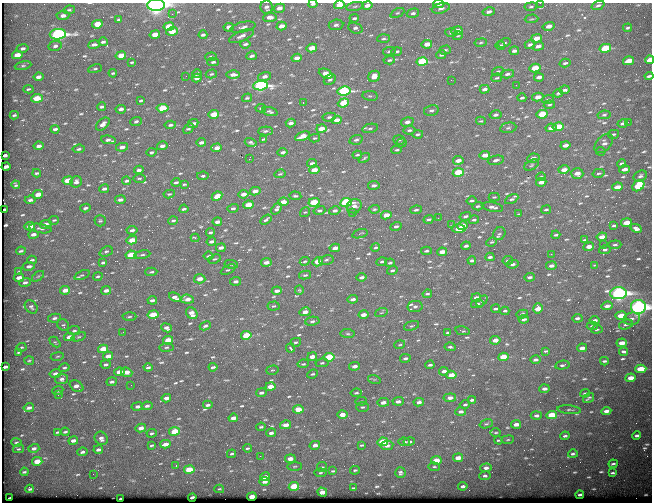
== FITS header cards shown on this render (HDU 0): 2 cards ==
NAXIS1  =                  650
NAXIS2  =                  500

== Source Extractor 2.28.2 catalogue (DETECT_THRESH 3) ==
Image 650 x 500 px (HDU 0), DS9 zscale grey, 1 PNG px = 1 image px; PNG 654 x 504 px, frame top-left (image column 1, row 500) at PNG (2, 3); each listed source drawn as its Kron ellipse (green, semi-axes under 4 px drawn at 4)
Background 591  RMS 3.1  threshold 9.23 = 3 sigma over >= 5 px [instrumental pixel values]
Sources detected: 685; of the 685, the 500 brightest by FLUX_AUTO listed and drawn (185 fainter detections omitted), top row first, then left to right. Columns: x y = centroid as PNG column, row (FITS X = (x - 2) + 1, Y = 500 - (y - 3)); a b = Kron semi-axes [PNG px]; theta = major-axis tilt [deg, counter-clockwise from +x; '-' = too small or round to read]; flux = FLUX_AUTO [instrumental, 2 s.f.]
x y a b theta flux
540 3 2 2 - 380
313 4 4 3 - 420
439 4 5 3 - 1200
156 5 8 6 3 92000
339 5 5 3 - 3100
367 5 5 4 - 1100
598 5 7 4 20 470
355 6 8 3 11 370
267 7 7 6 - 710
531 7 6 3 8 290
279 8 6 4 14 1100
441 8 9 5 15 800
69 10 6 4 7 290
489 12 6 4 12 690
397 13 7 4 26 280
413 13 6 4 15 560
172 14 2 2 - 500
63 16 6 4 4 900
270 17 7 4 4 1400
354 18 5 3 - 410
532 19 7 2 4 240
119 20 4 3 - 380
97 24 5 4 - 4200
336 25 7 5 8 660
281 26 5 4 - 1500
549 26 6 4 16 1400
169 27 5 4 - 5300
229 27 5 4 - 1500
243 27 13 5 13 760
355 28 7 5 -18 540
627 28 4 3 - 320
172 31 6 4 18 4100
457 31 6 3 9 1500
451 33 6 4 -3 430
58 34 8 5 5 55000
155 35 5 4 - 2800
203 35 4 3 - 520
241 36 13 5 23 970
458 36 5 3 - 230
536 38 5 3 - 2400
384 39 6 4 3 330
103 42 4 3 - 430
481 43 6 3 9 260
504 43 7 4 22 380
94 44 6 3 8 640
245 44 5 3 - 410
427 44 5 4 - 1900
530 45 5 4 - 560
55 46 7 5 11 570
500 46 5 4 - 320
538 46 5 4 - 750
23 48 6 4 10 540
312 48 5 3 - 2900
605 48 6 4 14 12000
445 50 6 3 16 340
389 51 6 3 11 320
396 51 5 3 - 390
514 51 5 3 - 570
17 55 5 4 - 2300
441 55 5 3 - 400
121 56 5 4 - 2800
252 56 5 3 - 610
211 57 6 3 4 480
297 58 5 3 - 1400
389 60 6 4 5 350
650 60 4 3 - 3600
628 61 5 3 - 4800
132 62 4 2 - 240
213 62 5 3 - 390
422 62 6 4 10 14000
565 63 5 3 - 390
23 66 8 3 10 390
535 68 5 4 - 5000
95 69 7 3 11 320
498 71 6 4 18 250
113 73 4 3 - 280
197 74 5 3 - 750
211 74 6 4 17 270
326 74 7 4 -23 2100
507 74 7 4 11 560
233 75 7 3 1 1000
186 76 2 2 - 240
265 76 6 4 14 920
374 76 6 5 - 2000
649 76 4 3 - 460
38 77 5 3 - 940
539 77 5 3 - 960
197 78 5 3 - 820
496 78 5 3 - 270
330 80 6 4 30 470
451 80 2 2 - 640
516 85 2 2 - 310
260 86 7 4 5 42000
28 89 5 3 - 300
484 89 5 3 - 710
564 90 5 3 - 590
344 91 6 4 10 30000
558 93 5 3 - 370
370 96 8 5 -7 420
538 97 6 4 14 1700
37 98 6 4 6 4600
247 98 5 3 - 300
522 98 4 3 - 430
548 99 6 4 17 270
141 101 4 2 - 230
303 103 3 2 - 840
343 103 5 4 - 4800
549 105 5 3 - 290
102 107 4 3 - 430
163 108 6 4 7 6200
261 108 5 4 - 260
121 109 5 4 - 680
431 110 7 5 12 600
270 112 8 4 -16 420
214 114 5 4 - 5000
542 114 5 4 - 8400
14 115 4 3 - 300
495 115 6 4 12 590
604 115 6 4 9 360
329 117 7 4 8 480
337 120 5 3 - 1800
136 121 6 4 23 450
481 121 5 4 - 240
407 122 6 4 16 900
628 122 2 2 - 340
193 123 5 3 - 730
291 123 5 3 - 890
623 123 5 3 - 580
103 124 8 5 42 1200
170 125 6 3 8 420
558 127 5 4 - 6500
370 128 8 4 13 430
508 128 8 5 10 450
551 128 6 3 11 1400
55 129 4 3 - 580
188 129 6 4 47 400
321 129 5 3 - 2000
409 130 6 4 6 370
266 131 7 4 3 420
418 134 5 3 - 360
614 134 5 4 - 300
302 136 8 4 24 3100
315 138 5 4 - 270
264 139 4 3 - 300
108 140 7 3 -7 720
356 140 7 4 15 510
399 140 6 4 -3 290
201 142 5 3 - 800
251 142 6 4 -18 430
402 143 5 4 - 240
604 144 11 7 47 960
565 145 5 3 - 1100
39 146 5 3 - 870
162 146 5 4 - 920
122 147 6 4 10 1100
217 148 5 4 - 1000
79 149 6 3 7 430
397 150 5 4 - 270
601 151 5 3 - 260
151 152 5 4 - 350
283 152 5 3 - 560
5 155 3 3 - 420
357 155 5 3 - 290
485 155 5 3 - 2100
364 158 6 4 37 290
533 158 6 4 11 1100
249 159 3 2 - 2100
458 160 5 3 - 1400
496 160 8 4 12 610
312 163 5 3 - 520
622 164 4 3 - 500
531 165 7 5 29 410
6 167 4 3 - 420
624 169 5 3 - 1100
139 170 5 3 - 720
314 170 5 3 - 2000
564 170 6 4 14 1600
458 172 5 4 - 9200
37 173 4 3 - 330
599 173 6 4 14 340
280 174 5 3 - 250
577 174 6 5 - 1700
203 176 6 4 5 400
640 176 7 5 27 570
541 177 5 3 - 260
139 178 6 3 1 270
68 181 5 4 - 4200
126 181 5 3 - 410
76 182 6 5 - 890
176 182 4 3 - 410
541 182 5 3 - 1200
184 184 4 3 - 250
16 185 4 3 - 380
374 185 5 4 - 700
638 186 6 5 - 13000
617 187 5 3 - 2700
104 189 5 3 - 520
255 191 5 4 - 1200
38 194 5 3 - 2600
169 194 6 3 10 290
243 194 5 3 - 1400
217 196 5 4 - 2200
295 196 6 4 -5 330
494 197 5 4 - 270
512 199 7 4 29 480
30 200 5 4 - 540
120 200 5 3 - 780
471 201 5 3 - 420
283 202 5 3 - 2200
314 202 5 4 - 6900
346 202 6 4 9 27000
248 205 5 4 - 4400
354 206 8 7 - 1100
478 206 5 3 - 370
492 207 11 4 -11 820
85 208 5 3 - 510
233 208 6 4 15 450
184 209 4 3 - 410
277 209 7 4 52 550
374 209 5 4 - 320
5 210 4 2 - 450
319 210 6 4 15 440
416 210 6 3 9 400
546 210 5 3 - 270
335 211 6 4 13 720
305 212 5 4 - 250
353 213 2 2 - 230
519 214 4 2 - 230
386 215 5 3 - 2400
465 216 6 3 15 470
438 218 2 2 - 390
429 219 5 3 - 380
54 220 5 3 - 290
266 220 6 3 33 460
474 220 5 3 - 380
100 221 5 5 - 320
173 221 5 3 - 340
217 222 5 3 - 1000
626 223 5 3 - 3200
46 224 6 4 12 1200
452 225 3 3 - 250
614 225 4 3 - 320
30 226 5 3 - 2200
396 226 5 4 - 540
462 226 5 3 - 2400
40 228 11 4 -9 570
636 228 6 4 -27 770
458 229 7 3 -3 2400
132 230 5 4 - 610
210 232 4 3 - 330
33 234 5 3 - 1000
360 234 8 3 18 250
499 234 7 6 - 400
556 235 4 3 - 320
602 237 5 3 - 1700
195 238 4 3 - 590
132 240 5 3 - 3200
584 240 4 3 - 270
211 242 5 3 - 760
492 242 5 3 - 270
603 245 2 2 - 1000
615 245 6 3 4 310
466 246 4 3 - 550
375 247 5 4 - 300
589 247 5 4 - 1800
221 248 5 3 - 910
335 248 5 3 - 1200
605 250 6 4 12 330
21 251 5 3 - 370
106 251 7 5 23 380
426 251 5 3 - 360
442 252 5 3 - 1800
551 254 2 2 - 1300
131 255 5 4 - 7400
142 255 8 4 10 400
208 256 5 3 - 300
490 257 4 3 - 510
214 259 6 4 24 300
32 260 5 3 - 400
326 260 7 5 11 460
472 260 4 3 - 520
508 260 5 4 - 380
305 261 5 3 - 250
266 262 5 3 - 1100
318 262 5 4 - 2900
382 262 5 4 - 400
103 263 4 3 - 390
390 263 5 3 - 350
231 264 7 4 -9 330
512 264 6 3 10 580
594 265 3 3 - 260
29 266 6 4 10 690
551 266 5 3 - 790
228 270 8 3 29 300
392 270 5 3 - 350
19 272 4 3 - 250
151 272 6 4 3 350
82 275 8 4 20 320
305 275 6 3 13 320
38 276 7 3 36 290
98 276 5 3 - 250
361 277 5 3 - 670
530 277 5 3 - 510
19 278 5 3 - 1600
200 279 6 4 -2 1800
236 281 5 4 - 600
25 282 6 4 18 600
65 290 5 3 - 2600
106 290 5 3 - 1000
299 290 4 4 - 230
277 291 5 3 - 1000
618 293 8 6 3 79000
427 294 5 3 - 310
175 297 6 4 -27 1100
476 298 5 3 - 950
187 299 7 4 -5 1600
353 299 5 3 - 710
152 300 4 3 - 600
482 301 6 4 42 340
477 304 6 4 11 470
274 306 6 4 5 310
415 306 7 5 11 540
607 306 5 3 - 910
31 307 7 5 -49 520
638 307 7 7 - 100000
538 308 5 5 - 3300
496 309 4 3 - 490
505 311 4 3 - 300
305 312 5 4 - 1400
192 313 6 5 - 1400
381 313 6 4 19 280
522 314 6 4 13 500
153 315 5 4 - 4600
363 315 5 3 - 1400
621 316 5 3 - 3900
129 317 7 3 2 300
54 318 6 4 11 550
577 318 5 3 - 480
524 319 5 3 - 430
632 319 8 6 11 690
594 320 5 3 - 1000
312 321 7 4 9 450
63 325 6 5 - 370
626 325 7 4 19 480
205 326 6 3 25 430
412 326 8 4 18 340
592 326 5 3 - 310
166 328 5 4 - 740
597 329 5 3 - 290
74 331 6 4 9 410
463 331 7 3 -12 290
123 332 3 2 - 440
448 332 4 3 - 390
348 334 7 4 -6 330
246 335 5 4 - 7000
69 337 5 4 - 1800
79 337 7 4 18 370
168 340 5 4 - 4800
495 340 5 3 - 1500
55 342 6 4 -43 240
296 342 5 4 - 300
622 343 5 3 - 2100
400 345 5 3 - 240
21 347 5 3 - 240
166 347 7 4 6 310
450 347 6 3 -7 350
290 348 4 3 - 650
582 348 5 3 - 1300
103 349 5 3 - 4800
546 351 4 3 - 280
624 351 4 3 - 550
19 352 4 2 - 280
57 356 6 3 10 240
108 356 5 3 - 1800
312 357 5 3 - 1500
329 357 5 4 - 12000
504 357 5 4 - 6500
405 358 5 3 - 490
535 360 5 3 - 660
29 361 5 3 - 230
604 361 4 3 - 420
322 363 6 4 9 340
106 364 5 3 - 480
303 364 5 3 - 280
430 365 4 3 - 510
562 365 7 3 11 440
354 366 5 3 - 1100
5 367 4 3 - 300
148 367 4 3 - 490
213 367 4 3 - 510
64 368 5 3 - 310
641 369 5 4 - 6700
272 370 6 4 18 300
444 371 5 3 - 860
119 372 5 3 - 2400
127 372 6 4 -21 2000
55 373 6 4 12 910
312 374 5 3 - 270
451 375 5 3 - 2500
631 378 5 3 - 2500
62 379 6 5 - 700
374 379 6 4 -18 250
112 382 5 3 - 590
131 385 2 2 - 270
76 386 7 5 -34 1400
270 386 5 3 - 2300
544 389 5 3 - 920
58 390 5 4 - 280
261 393 5 4 - 670
356 393 5 3 - 360
585 393 5 3 - 430
58 395 2 2 - 330
166 398 5 3 - 1200
450 398 6 4 6 1100
588 398 6 3 34 360
472 400 4 3 - 470
361 401 6 3 9 320
398 401 5 4 - 870
383 402 6 4 8 1000
419 402 5 4 - 720
208 405 5 3 - 550
465 405 5 3 - 300
147 406 5 4 - 540
137 407 6 4 10 730
362 407 6 4 3 330
29 408 5 3 - 850
298 409 5 4 - 4400
569 410 12 3 -6 390
461 411 5 4 - 660
606 411 5 3 - 1100
342 415 5 4 - 1800
536 415 5 4 - 690
552 415 5 4 - 8200
233 418 5 3 - 1400
486 424 7 4 17 300
516 424 5 3 - 1400
286 425 5 4 - 1500
261 427 5 3 - 330
141 428 5 4 - 1500
175 431 5 4 - 6400
58 432 4 3 - 320
65 432 4 3 - 360
152 433 5 4 - 300
271 433 5 3 - 690
496 433 5 3 - 230
637 435 4 3 - 460
565 436 4 3 - 410
101 438 7 6 - 940
73 440 5 3 - 1100
499 440 4 3 - 250
508 440 6 3 8 230
17 442 5 4 - 340
383 442 5 4 - 8600
404 442 6 4 -5 380
409 442 5 3 - 530
165 444 5 3 - 1700
152 445 4 3 - 320
315 445 5 4 - 1200
361 445 4 3 - 270
387 446 6 4 9 840
34 448 5 4 - 650
247 448 4 3 - 260
18 449 5 4 - 260
98 450 5 3 - 650
82 452 5 3 - 560
231 454 5 3 - 290
573 454 5 3 - 390
260 456 2 2 - 680
458 458 5 3 - 2000
290 459 5 4 - 1400
436 460 5 4 - 3500
37 461 5 4 - 3500
613 464 4 3 - 370
176 466 3 3 - 260
295 466 7 3 1 260
322 467 5 5 - 260
434 467 6 3 -7 240
486 468 6 4 5 930
189 470 5 4 - 5700
355 470 5 3 - 280
333 471 4 3 - 250
24 472 4 3 - 330
320 473 6 4 6 260
400 473 5 5 - 440
612 473 4 3 - 340
93 474 2 2 - 270
485 476 5 4 - 450
265 477 5 3 - 1400
265 482 5 3 - 990
294 486 5 4 - 8300
463 486 4 3 - 640
353 488 4 2 - 230
30 489 4 3 - 380
219 489 5 4 - 250
322 492 5 4 - 1900
580 495 4 3 - 350
192 497 4 3 - 720
252 497 5 3 - 2900
10 498 4 2 - 510
120 499 3 2 - 260
At the frame edge (FLAGS 8, measured only in part): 9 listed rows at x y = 540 3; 313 4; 439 4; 156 5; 339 5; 367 5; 650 60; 649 76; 638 307
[185 fainter detections neither listed nor drawn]